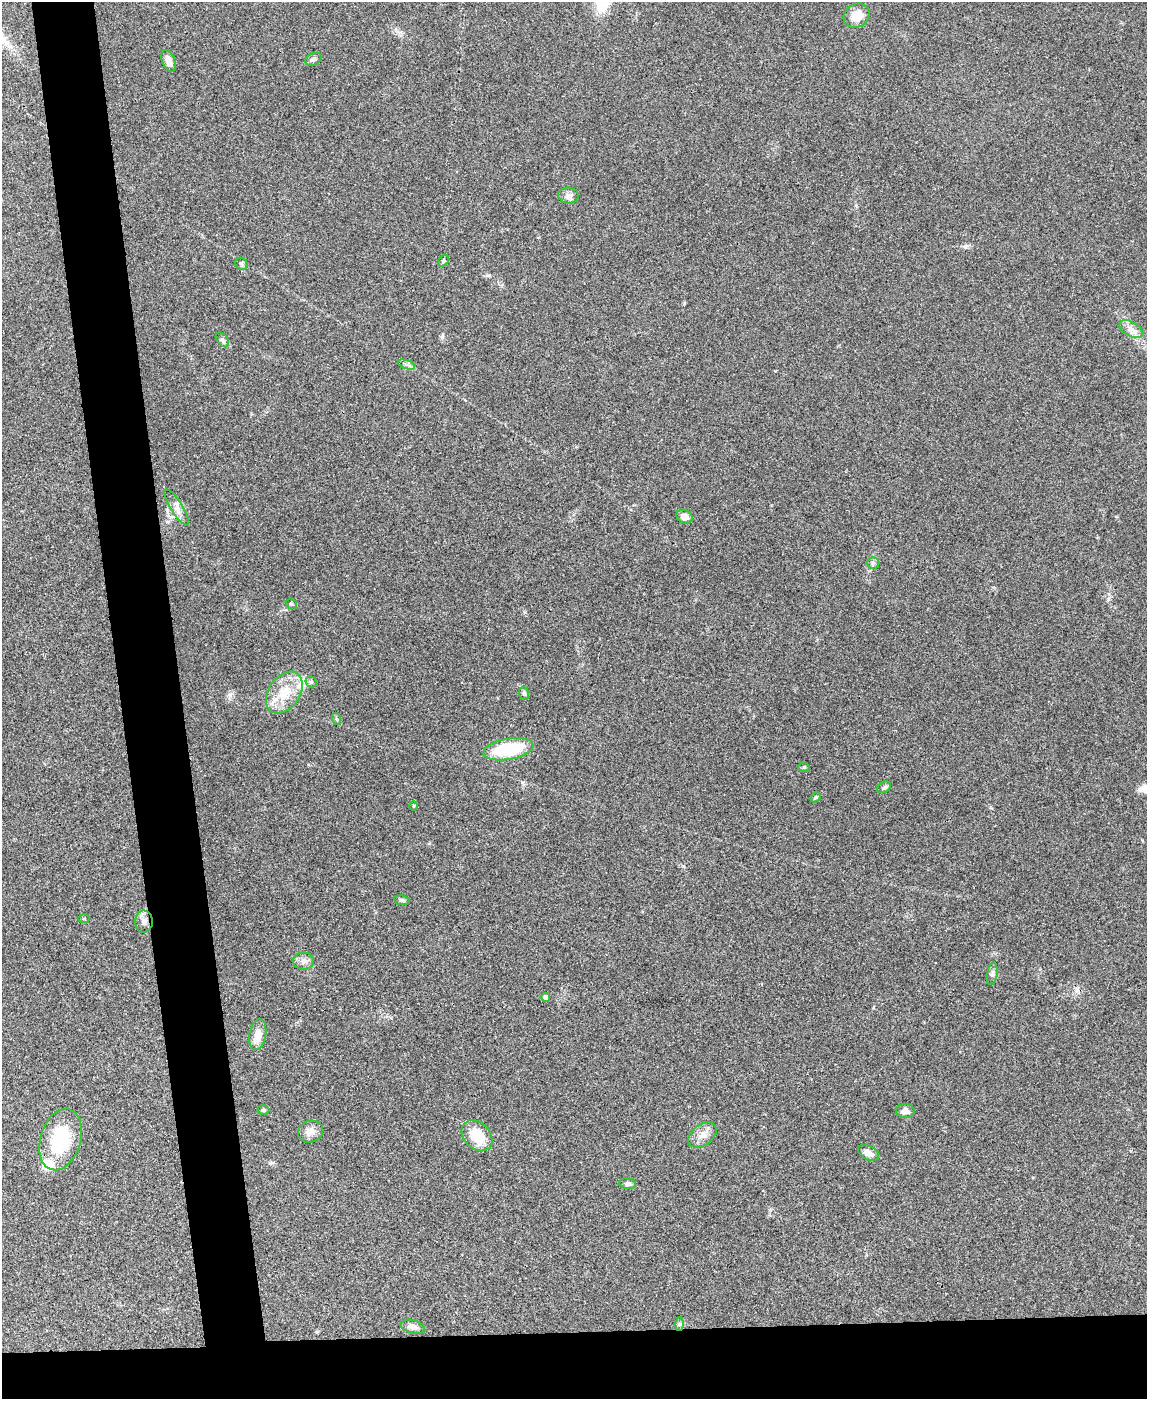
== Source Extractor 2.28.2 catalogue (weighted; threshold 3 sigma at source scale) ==
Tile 11 of 4 x 3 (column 3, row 3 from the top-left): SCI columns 2293-3437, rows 238-1634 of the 4582 x 4561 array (HDU 1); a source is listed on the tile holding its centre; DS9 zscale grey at full resolution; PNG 1149 x 1401 px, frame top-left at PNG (2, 2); each listed source drawn as its Kron ellipse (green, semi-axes under 4 px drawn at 4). Shown black and unused: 10% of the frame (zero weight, under 3 of 4 exposures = <1% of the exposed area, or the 3 px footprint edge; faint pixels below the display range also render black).
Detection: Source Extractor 2.28.2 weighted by HDU 2 'WHT'; one run over the whole footprint, this tile lists its part. Background 0.0661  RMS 0.0051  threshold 0.0232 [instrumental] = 3 sigma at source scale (4.5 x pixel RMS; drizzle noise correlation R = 1.50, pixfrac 1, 0.05/0.05 arcsec/px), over >= 5 px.
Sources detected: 42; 3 inside a brighter listed object's ellipse — not listed separately; the other 39 listed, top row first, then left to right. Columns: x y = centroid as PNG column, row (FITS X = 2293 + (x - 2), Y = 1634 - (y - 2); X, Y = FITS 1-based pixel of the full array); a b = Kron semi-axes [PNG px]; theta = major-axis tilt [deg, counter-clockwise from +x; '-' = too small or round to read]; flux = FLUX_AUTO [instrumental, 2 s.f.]
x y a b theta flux
857 16 14 11 29 8.6
313 59 9 6 25 1.4
168 61 11 6 -68 3.7
568 195 10 8 -1 2.3
443 261 6 4 50 0.79
241 264 7 5 -45 0.99
1131 329 13 7 -30 3.4
222 340 8 5 -53 1.3
406 364 9 4 -19 1.2
177 507 21 6 -58 3.3
685 517 8 6 -26 3.6
873 563 6 5 - 1
291 604 6 5 - 0.75
311 682 6 5 - 0.86
284 692 23 15 55 13
524 693 6 5 - 1
337 719 6 4 -70 0.7
508 749 25 10 10 31
804 767 6 3 -18 0.6
884 787 7 5 30 1.1
816 797 6 4 45 0.65
413 806 5 3 - 0.43
402 900 8 5 -8 1.1
84 919 6 4 -1 0.51
144 921 11 9 -89 2.9
303 961 11 8 -1 2.6
992 974 11 5 81 1.5
545 997 5 4 - 2.2
258 1034 16 8 80 6
263 1110 6 5 - 0.72
905 1111 9 7 -3 3.1
310 1132 12 10 21 4.2
702 1135 16 10 36 4.5
477 1136 17 13 -46 13
61 1139 31 20 73 32
868 1153 11 7 -26 3.4
628 1184 8 5 -8 1.5
680 1324 6 4 89 0.86
413 1327 12 6 -14 2.7
Unlisted compact peaks at least as high as the median listed source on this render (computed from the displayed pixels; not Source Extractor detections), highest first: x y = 230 694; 442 337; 1108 599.